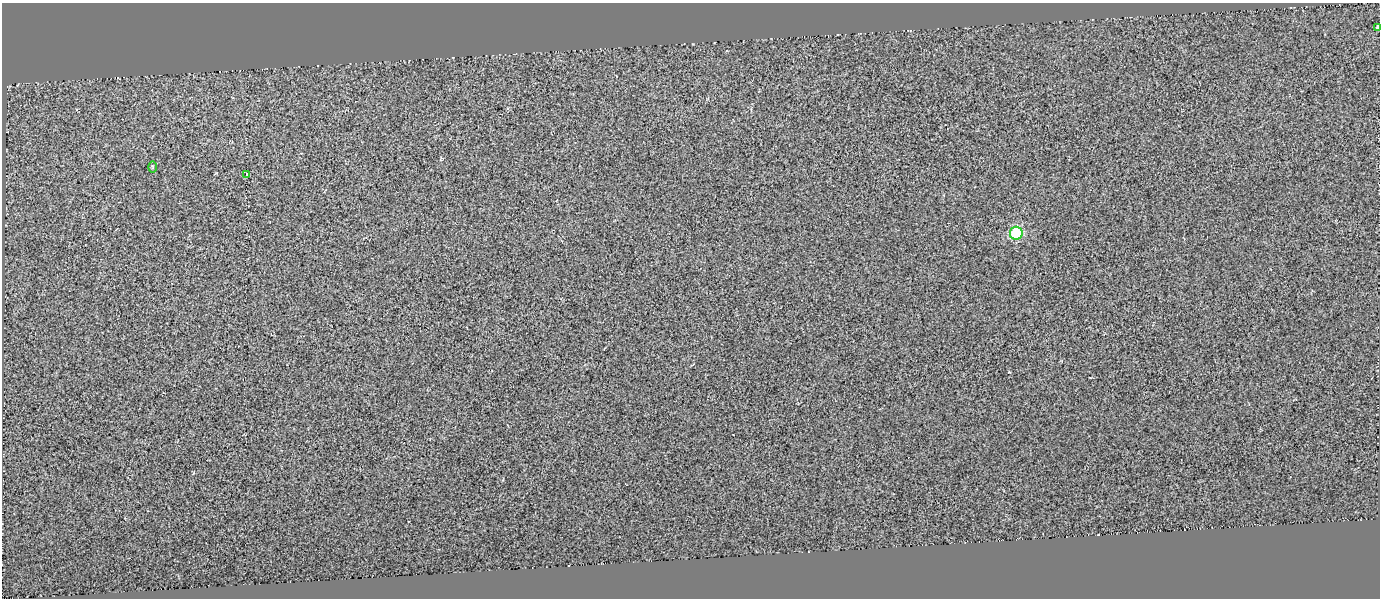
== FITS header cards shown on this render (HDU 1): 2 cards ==
NAXIS1  =                 1378
NAXIS2  =                  596

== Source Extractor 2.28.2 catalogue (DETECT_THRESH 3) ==
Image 1378 x 596 px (HDU 1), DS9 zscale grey, 1 PNG px = 1 image px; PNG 1382 x 600 px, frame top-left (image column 1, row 596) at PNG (2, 3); each listed source drawn as its Kron ellipse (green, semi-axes under 4 px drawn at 4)
Background 0.00261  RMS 0.059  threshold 0.178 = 3 sigma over >= 5 px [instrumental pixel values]
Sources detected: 4; all 4 listed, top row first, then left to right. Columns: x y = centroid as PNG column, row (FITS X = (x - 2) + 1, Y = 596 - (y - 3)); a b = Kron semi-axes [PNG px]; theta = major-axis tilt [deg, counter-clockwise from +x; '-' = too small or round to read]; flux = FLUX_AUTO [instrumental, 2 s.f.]
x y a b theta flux
1378 27 4 3 - 61
152 167 6 3 -89 3.7
246 175 3 2 - 19
1016 233 6 6 - 400
At the frame edge (FLAGS 8, measured only in part): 1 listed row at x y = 1378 27